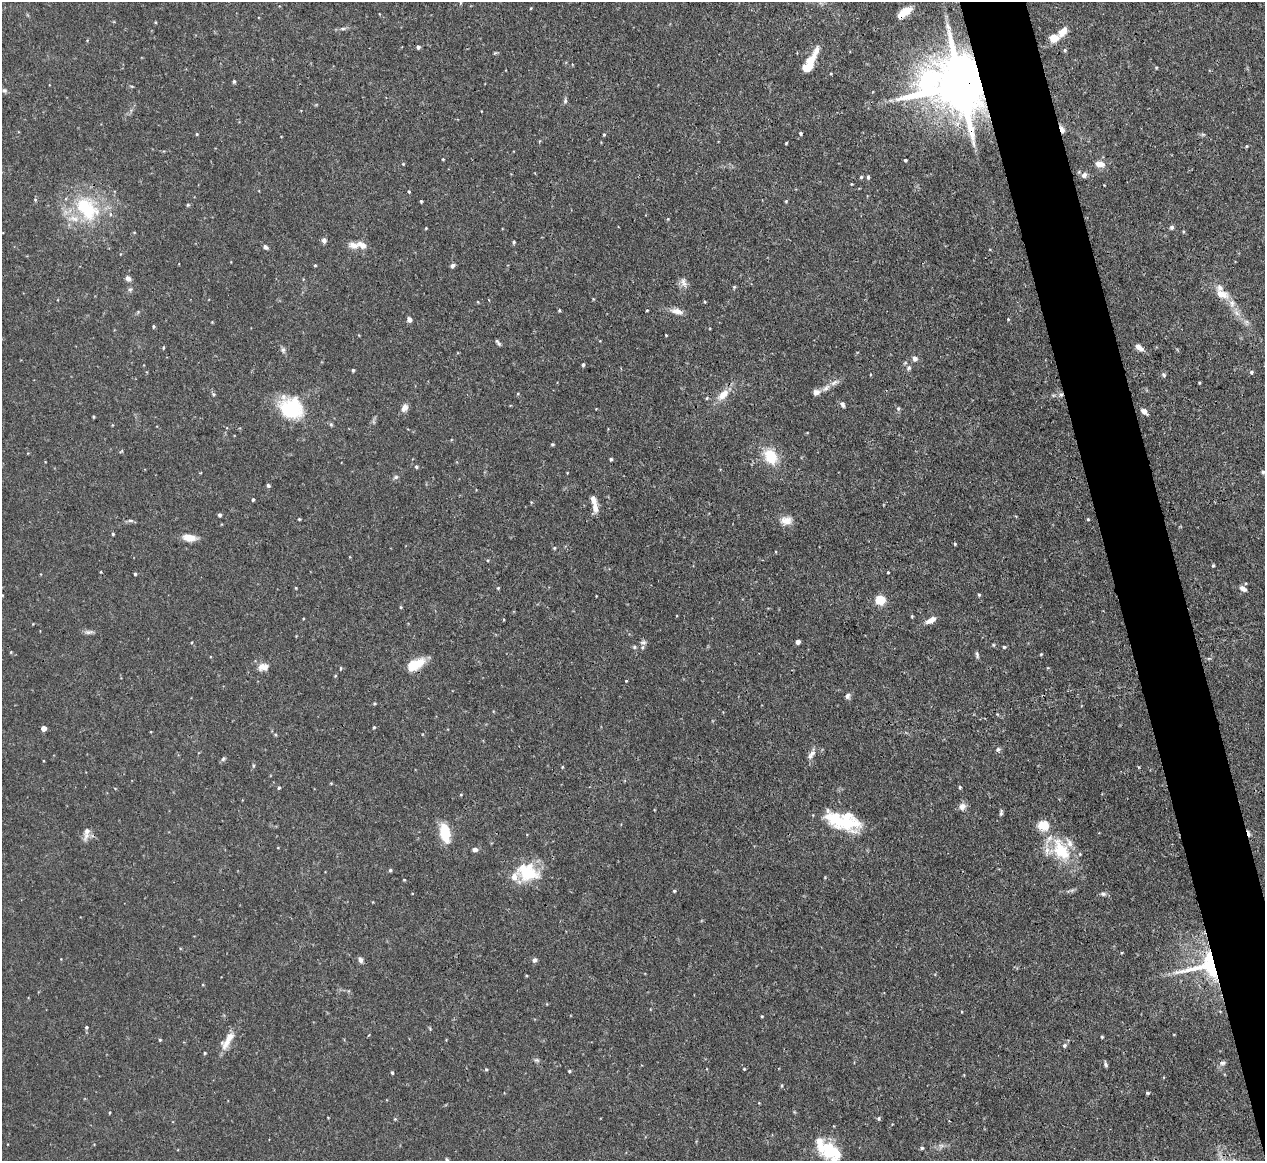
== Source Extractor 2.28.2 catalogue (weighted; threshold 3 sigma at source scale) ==
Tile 6 of 4 x 4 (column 2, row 2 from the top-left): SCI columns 1272-2534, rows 2466-3624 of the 5067 x 5049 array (HDU 1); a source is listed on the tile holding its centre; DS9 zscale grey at full resolution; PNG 1267 x 1163 px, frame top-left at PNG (2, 2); no overlay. Shown black and unused: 5% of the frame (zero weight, under 3 of 4 exposures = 1% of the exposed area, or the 3 px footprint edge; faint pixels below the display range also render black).
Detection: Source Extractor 2.28.2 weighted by HDU 2 'WHT'; one run over the whole footprint, this tile lists its part. Background 0.0736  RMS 0.0041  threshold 0.0184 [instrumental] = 3 sigma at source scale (4.5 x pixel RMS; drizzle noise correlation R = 1.50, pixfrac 1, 0.05/0.05 arcsec/px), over >= 5 px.
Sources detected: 197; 1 cosmic-ray / hot-pixel residue — not listed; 14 inside a brighter listed object's ellipse — not listed separately; the other 182 listed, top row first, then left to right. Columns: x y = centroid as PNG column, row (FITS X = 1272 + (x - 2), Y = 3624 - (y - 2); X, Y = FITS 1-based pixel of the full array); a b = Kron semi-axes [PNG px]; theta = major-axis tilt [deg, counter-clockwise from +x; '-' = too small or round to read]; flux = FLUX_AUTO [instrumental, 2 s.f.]
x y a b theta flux
531 8 4 3 - 0.32
905 12 16 7 36 6.4
155 22 4 3 - 0.39
343 29 9 4 0 0.93
1063 32 13 8 53 3.9
1054 38 10 8 6 4.7
418 47 4 4 - 1
1065 50 5 5 - 0.59
810 63 28 8 62 11
1156 68 4 3 - 0.38
831 74 5 3 - 0.36
234 81 5 4 - 0.62
960 85 19 15 1 3800
4 90 7 6 - 0.87
891 100 7 4 -1 0.97
565 101 7 5 89 0.86
1062 129 10 5 -68 1.7
801 133 4 4 - 0.64
197 134 4 4 - 0.38
1203 134 6 4 18 0.56
604 135 4 3 - 0.48
786 143 3 2 - 0.42
1246 146 5 4 - 0.48
443 159 3 3 - 0.35
905 160 3 3 - 0.55
403 164 4 3 - 0.32
1100 164 13 7 -11 3
1084 175 8 7 - 1.5
861 177 4 4 - 0.6
868 177 5 3 - 0.72
852 184 3 3 - 0.32
1104 185 2 2 - 0.22
409 192 4 3 - 0.41
35 200 5 4 - 0.5
421 201 3 3 - 0.45
786 201 4 3 - 0.41
188 205 5 4 - 0.57
87 208 39 27 -48 30
1172 227 5 5 - 0.92
426 228 3 3 - 0.35
324 241 7 6 - 1.2
514 242 4 4 - 0.58
354 245 14 9 -9 3.3
265 247 7 5 -41 1
315 265 4 3 - 0.41
453 266 6 4 44 1.1
128 278 8 6 -35 1.3
683 282 13 7 -74 2.2
734 287 4 4 - 0.52
130 289 7 5 40 0.81
1222 294 22 11 -21 5.4
478 302 4 2 - 0.3
705 302 4 3 - 0.42
559 310 4 4 - 0.45
647 310 3 2 - 0.34
677 311 16 7 -14 2.9
1236 313 10 7 -42 2.2
1008 319 3 3 - 0.35
409 320 5 5 - 1.7
212 322 3 3 - 0.3
153 326 4 3 - 0.48
666 335 3 2 - 0.32
498 342 8 3 -50 0.82
163 347 4 3 - 0.38
1139 347 10 6 -36 2.8
283 350 7 6 - 1
915 359 7 6 - 1.5
583 365 5 3 - 0.75
909 368 7 6 - 1.1
353 370 3 3 - 0.6
1251 372 5 5 - 0.83
1164 375 7 5 -64 0.82
1199 383 3 3 - 0.4
826 388 13 6 41 2.1
816 392 9 7 9 2.1
518 393 5 3 - 0.39
213 394 6 5 - 0.67
1061 394 7 6 - 1.3
723 395 19 10 44 5.4
842 404 7 5 -63 1.1
291 408 27 22 -20 24
404 408 10 7 55 2.2
898 408 6 5 - 0.82
1144 411 8 5 -43 2
94 417 3 3 - 0.44
553 444 3 3 - 0.55
121 451 7 2 44 0.36
770 457 18 13 -57 12
611 459 3 3 - 0.68
416 467 5 4 - 0.63
1263 472 5 5 - 0.65
396 477 7 5 27 0.86
268 485 5 4 - 0.73
253 500 4 3 - 0.53
593 500 15 7 -72 2.7
531 502 4 3 - 0.36
219 515 4 4 - 0.67
299 519 3 3 - 0.41
1088 519 4 3 - 0.38
130 520 9 4 0 0.88
786 520 15 11 11 3.9
113 534 3 3 - 0.56
189 538 16 8 -8 4.5
955 544 4 3 - 0.47
554 548 4 4 - 0.46
1213 565 4 4 - 0.44
888 572 3 2 - 0.42
135 574 4 3 - 0.57
296 588 4 3 - 0.36
498 588 4 3 - 0.41
1243 589 9 5 -34 1.7
979 595 4 4 - 0.5
880 600 8 8 - 9.2
401 607 4 4 - 0.42
912 616 4 4 - 0.41
931 620 12 6 27 3.1
89 632 12 5 6 1.4
643 642 9 5 6 1.1
798 642 4 4 - 2.2
634 647 6 5 - 0.64
1004 647 5 4 - 0.53
11 652 4 3 - 0.32
1041 654 4 4 - 0.38
977 655 9 4 -78 0.8
415 664 21 10 27 9.1
263 667 14 9 7 3.4
341 668 4 3 - 0.42
626 681 3 2 - 0.3
847 696 7 6 - 1.2
374 703 5 4 - 0.43
997 714 5 3 - 0.39
374 727 4 3 - 0.45
44 728 4 4 - 4.1
998 749 7 5 73 0.83
811 754 17 6 58 2.2
223 759 7 5 55 0.81
253 766 6 4 -72 0.54
562 767 4 3 - 0.38
331 783 4 3 - 0.37
960 787 5 4 - 0.54
279 788 4 3 - 0.53
461 794 4 3 - 0.34
962 807 9 9 - 2.4
1001 813 8 4 85 0.87
842 822 42 19 -13 22
87 831 11 8 63 2.5
445 833 16 8 -79 16
475 850 6 5 - 1.4
1061 850 37 23 -58 20
390 870 4 4 - 0.68
527 872 29 21 -12 17
404 880 3 3 - 0.36
1072 890 7 4 18 0.84
674 891 4 3 - 0.45
1103 894 8 6 -23 1
1121 953 4 3 - 0.35
361 960 8 6 -77 1.3
534 960 7 6 - 1.1
1206 966 51 32 10 43
526 975 4 3 - 0.37
762 1016 3 3 - 0.37
86 1027 4 4 - 0.59
1102 1037 3 3 - 0.48
160 1040 4 3 - 0.47
228 1040 29 9 58 5.8
1065 1045 6 5 - 0.85
205 1053 4 3 - 0.46
537 1060 7 5 -19 0.84
1222 1063 8 5 1 1.1
1106 1064 7 4 -68 0.79
486 1069 4 4 - 0.52
744 1069 3 3 - 0.42
569 1071 4 3 - 0.52
392 1073 4 3 - 0.57
782 1085 6 3 89 0.48
1147 1093 4 4 - 0.66
109 1112 5 2 - 0.38
879 1118 6 4 88 0.61
395 1119 4 4 - 0.42
922 1148 4 4 - 0.7
832 1151 31 18 -24 17
447 1160 6 4 -62 0.53
Overlapping masked pixels (flux is a lower limit): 6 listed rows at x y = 905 12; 960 85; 1062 129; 1061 394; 723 395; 1206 966
Isophote crosses this tile's border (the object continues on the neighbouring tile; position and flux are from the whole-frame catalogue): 2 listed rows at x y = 832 1151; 447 1160